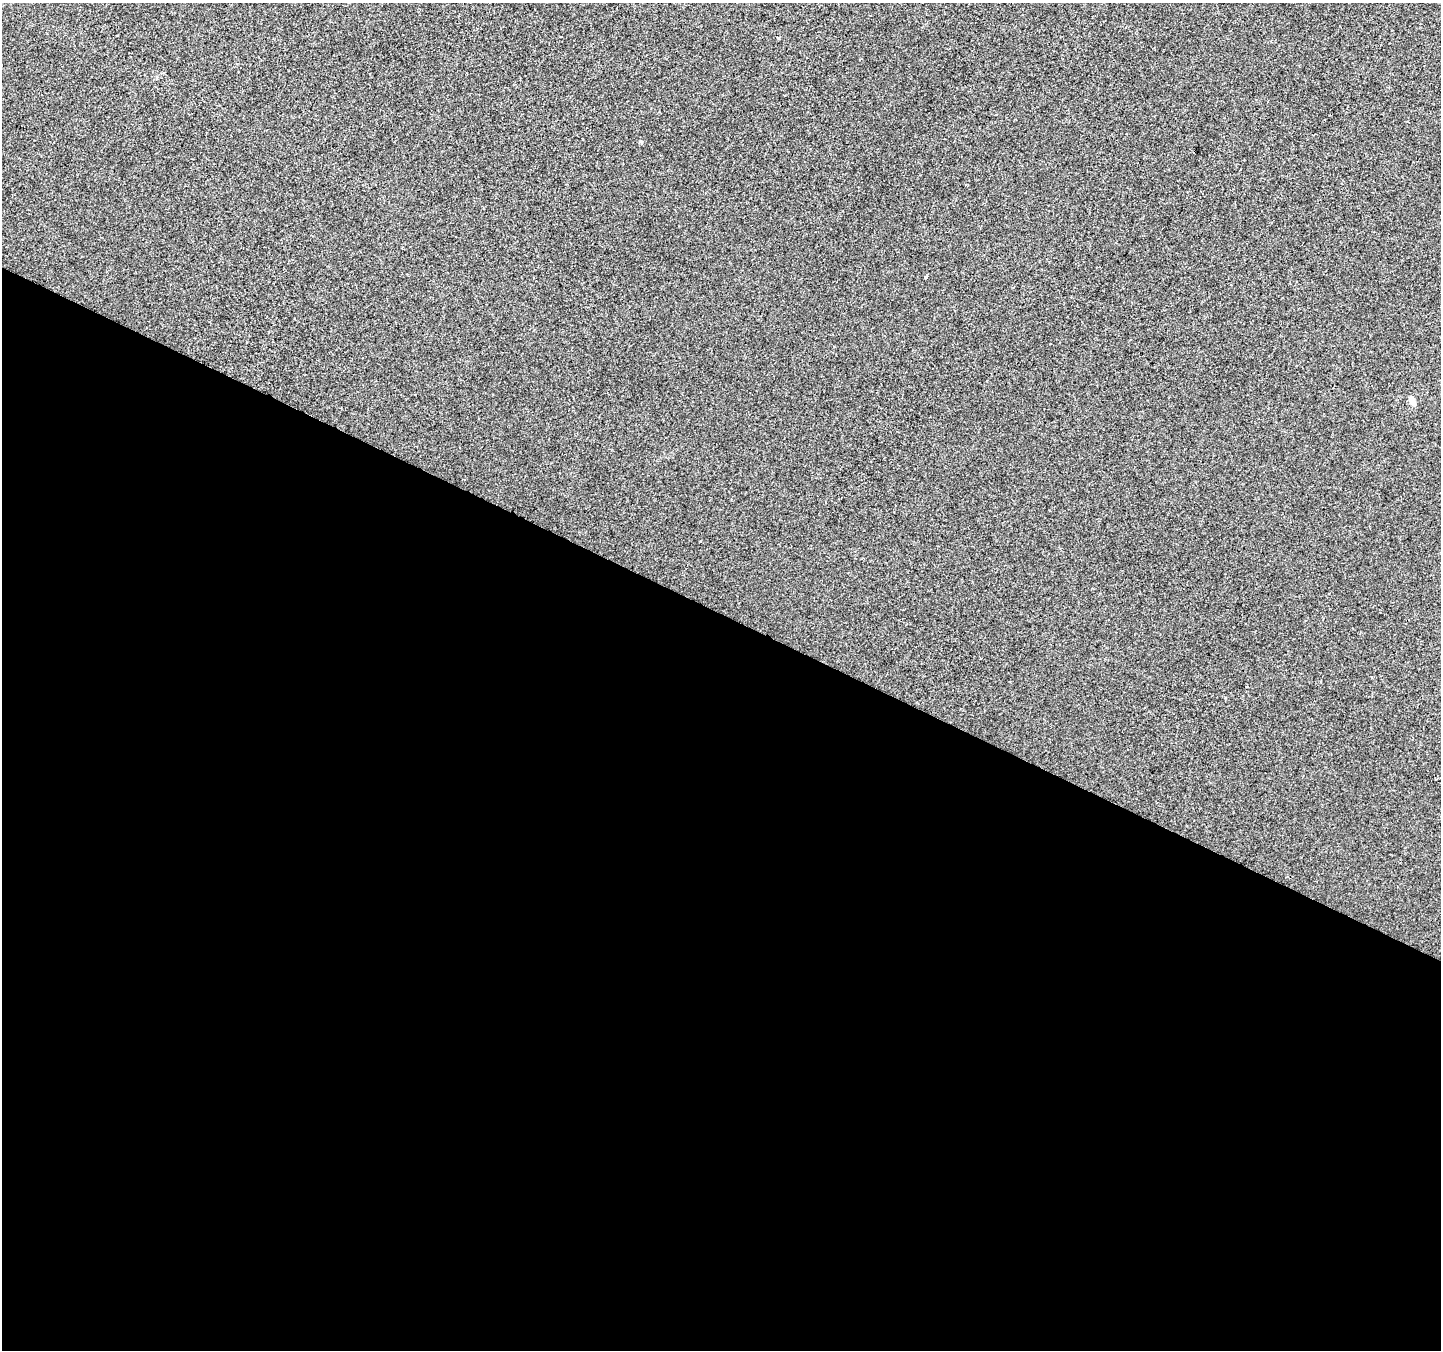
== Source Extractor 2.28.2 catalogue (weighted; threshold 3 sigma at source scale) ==
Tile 14 of 4 x 4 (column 2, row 4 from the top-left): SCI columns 1448-2886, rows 267-1614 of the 5763 x 5861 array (HDU 1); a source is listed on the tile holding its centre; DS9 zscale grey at full resolution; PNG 1443 x 1352 px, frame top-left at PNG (2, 3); no overlay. Shown black and unused: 55% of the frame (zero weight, under 2 of 3 exposures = <1% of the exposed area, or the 3 px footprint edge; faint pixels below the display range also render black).
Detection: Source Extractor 2.28.2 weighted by HDU 2 'WHT'; one run over the whole footprint, this tile lists its part. Background 0.00112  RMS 0.0057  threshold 0.0257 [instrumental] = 3 sigma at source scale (4.5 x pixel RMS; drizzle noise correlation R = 1.50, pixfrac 1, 0.0396/0.0396 arcsec/px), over >= 5 px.
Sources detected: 4; all 4 listed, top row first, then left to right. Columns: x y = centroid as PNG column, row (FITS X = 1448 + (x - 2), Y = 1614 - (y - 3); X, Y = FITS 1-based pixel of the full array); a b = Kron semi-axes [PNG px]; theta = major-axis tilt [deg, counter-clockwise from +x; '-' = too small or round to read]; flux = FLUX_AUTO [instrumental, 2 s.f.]
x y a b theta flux
778 38 3 3 - 1.2
640 142 6 4 -37 0.92
925 277 4 3 - 0.66
1412 401 12 6 -59 2.7